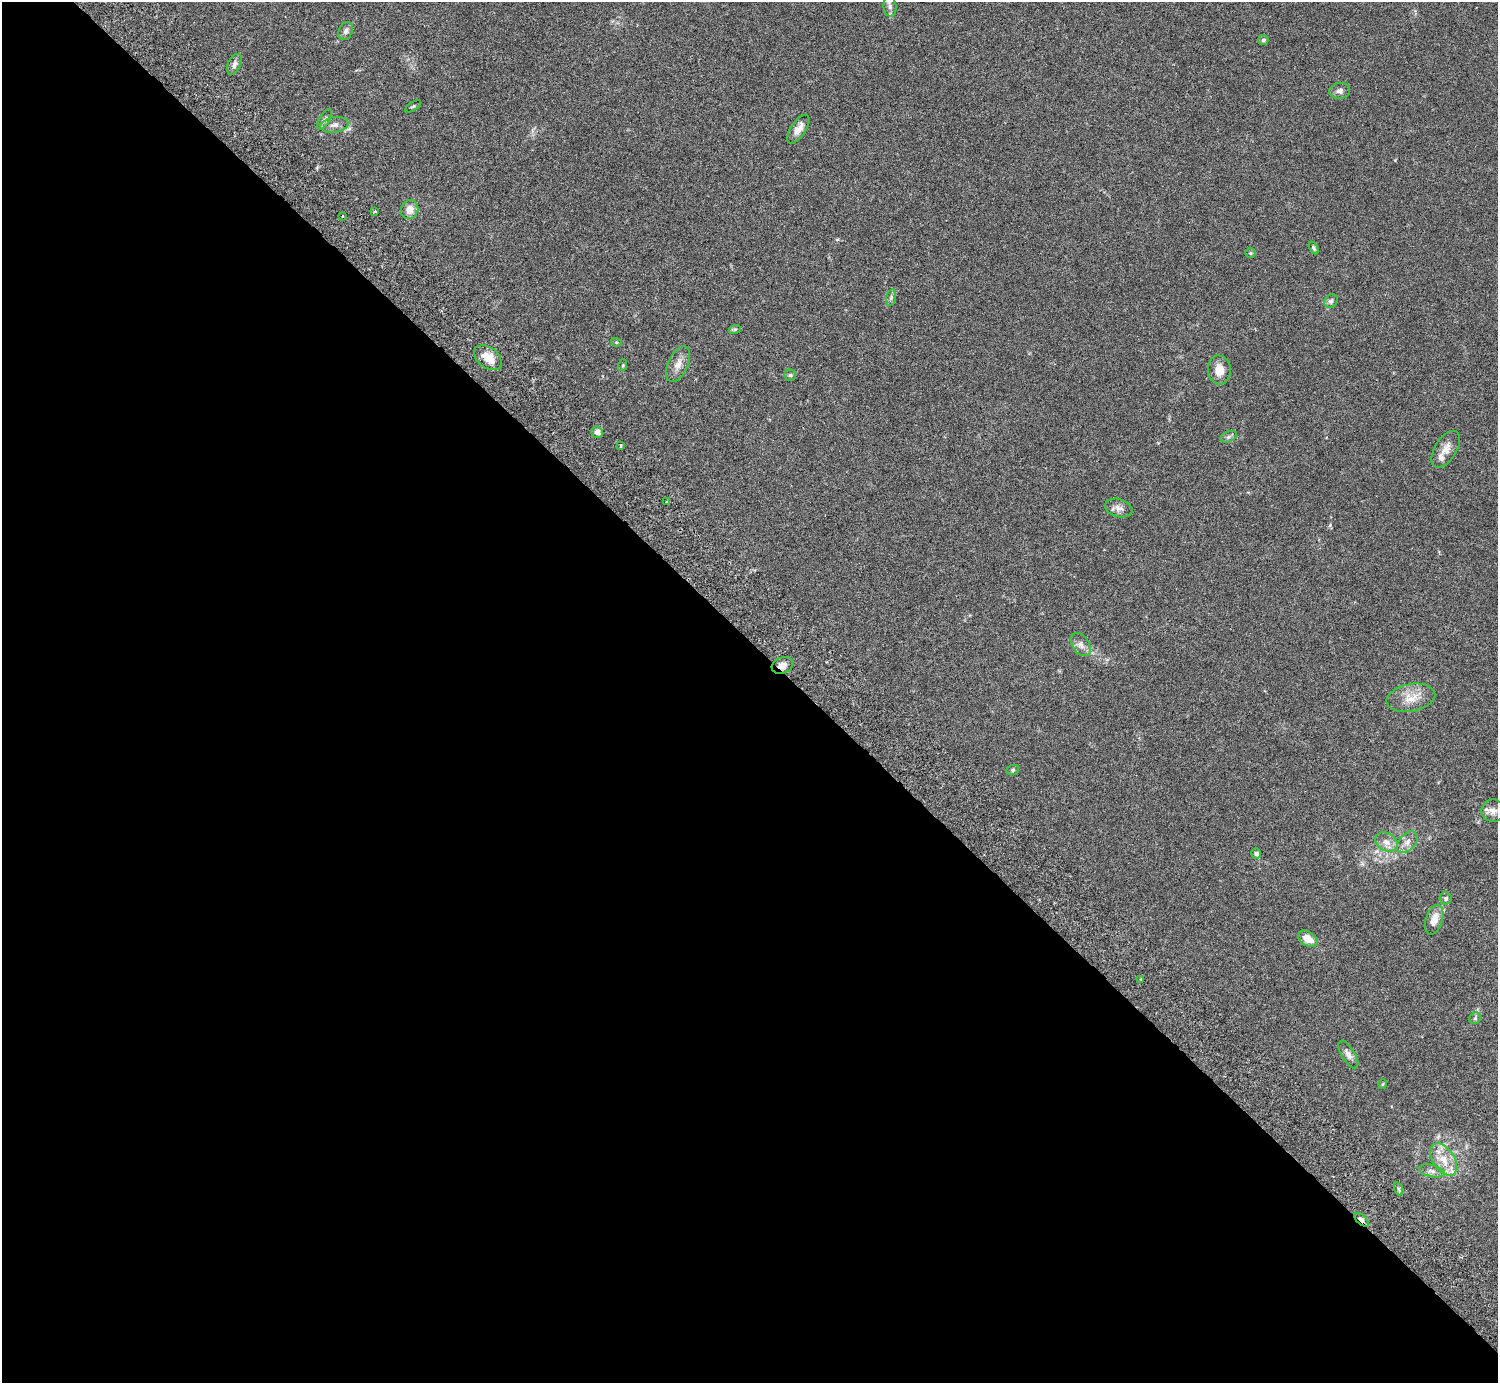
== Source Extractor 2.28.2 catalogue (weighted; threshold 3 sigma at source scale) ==
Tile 9 of 4 x 4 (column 1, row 3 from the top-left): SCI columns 45-1540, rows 1587-2967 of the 6074 x 6074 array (HDU 1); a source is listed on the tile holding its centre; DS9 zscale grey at full resolution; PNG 1500 x 1385 px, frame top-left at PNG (2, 2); each listed source drawn as its Kron ellipse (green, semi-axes under 4 px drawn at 4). Shown black and unused: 54% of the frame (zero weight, under 3 of 6 exposures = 3% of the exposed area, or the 3 px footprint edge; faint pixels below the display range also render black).
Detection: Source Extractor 2.28.2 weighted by HDU 2 'WHT'; one run over the whole footprint, this tile lists its part. Background 0.0198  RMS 0.002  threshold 0.00834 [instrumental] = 3 sigma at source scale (4.09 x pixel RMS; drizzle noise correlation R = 1.36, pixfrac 0.8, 0.05/0.05 arcsec/px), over >= 5 px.
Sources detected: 49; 1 inside a brighter listed object's ellipse — not listed separately; the other 48 listed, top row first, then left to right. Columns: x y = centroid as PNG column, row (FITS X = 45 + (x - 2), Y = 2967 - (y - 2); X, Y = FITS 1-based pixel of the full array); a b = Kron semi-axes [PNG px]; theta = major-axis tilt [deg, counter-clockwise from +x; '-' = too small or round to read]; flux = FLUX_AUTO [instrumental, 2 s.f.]
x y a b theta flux
890 6 10 6 -83 0.8
346 31 9 7 66 0.66
1263 40 5 5 - 0.49
234 64 11 6 64 0.76
1340 91 10 8 7 0.76
413 106 9 3 32 0.25
325 119 11 5 59 0.56
334 125 14 7 8 1.1
798 129 17 7 56 1.7
410 209 10 8 65 2
374 211 3 3 - 0.3
342 216 3 2 - 0.14
1314 248 7 4 -61 0.32
1250 253 5 5 - 0.26
891 297 8 4 76 0.41
1331 301 7 6 - 0.55
735 329 6 4 19 0.24
616 342 5 3 - 0.19
488 358 16 10 -39 2.9
678 364 19 10 65 1.7
623 365 6 4 72 0.21
1219 370 14 11 -86 2.1
790 375 5 5 - 0.29
597 432 6 5 - 0.94
1229 437 8 5 21 0.44
621 445 4 2 - 0.18
1446 449 21 11 58 1.7
667 502 3 2 - 0.19
1119 508 14 9 -15 1.1
1081 645 13 8 -56 1.1
783 665 11 8 20 1.3
1411 698 24 14 11 3
1013 770 6 5 - 0.31
1493 811 11 11 - 1.2
1386 842 12 9 -28 1.4
1407 842 13 8 47 1.2
1256 853 5 4 - 0.6
1446 898 6 6 - 0.41
1434 920 15 8 72 2
1308 939 11 7 -33 2.3
1141 979 3 3 - 0.16
1475 1018 6 5 - 0.36
1348 1054 15 6 -58 0.93
1383 1084 5 3 - 0.15
1444 1159 18 11 -56 3.2
1432 1171 13 6 -13 0.88
1399 1189 7 4 -71 0.37
1362 1220 8 4 -42 3
Overlapping masked pixels (flux is a lower limit): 2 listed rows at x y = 783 665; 1362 1220
Isophote crosses this tile's border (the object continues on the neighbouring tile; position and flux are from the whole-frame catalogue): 1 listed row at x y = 890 6